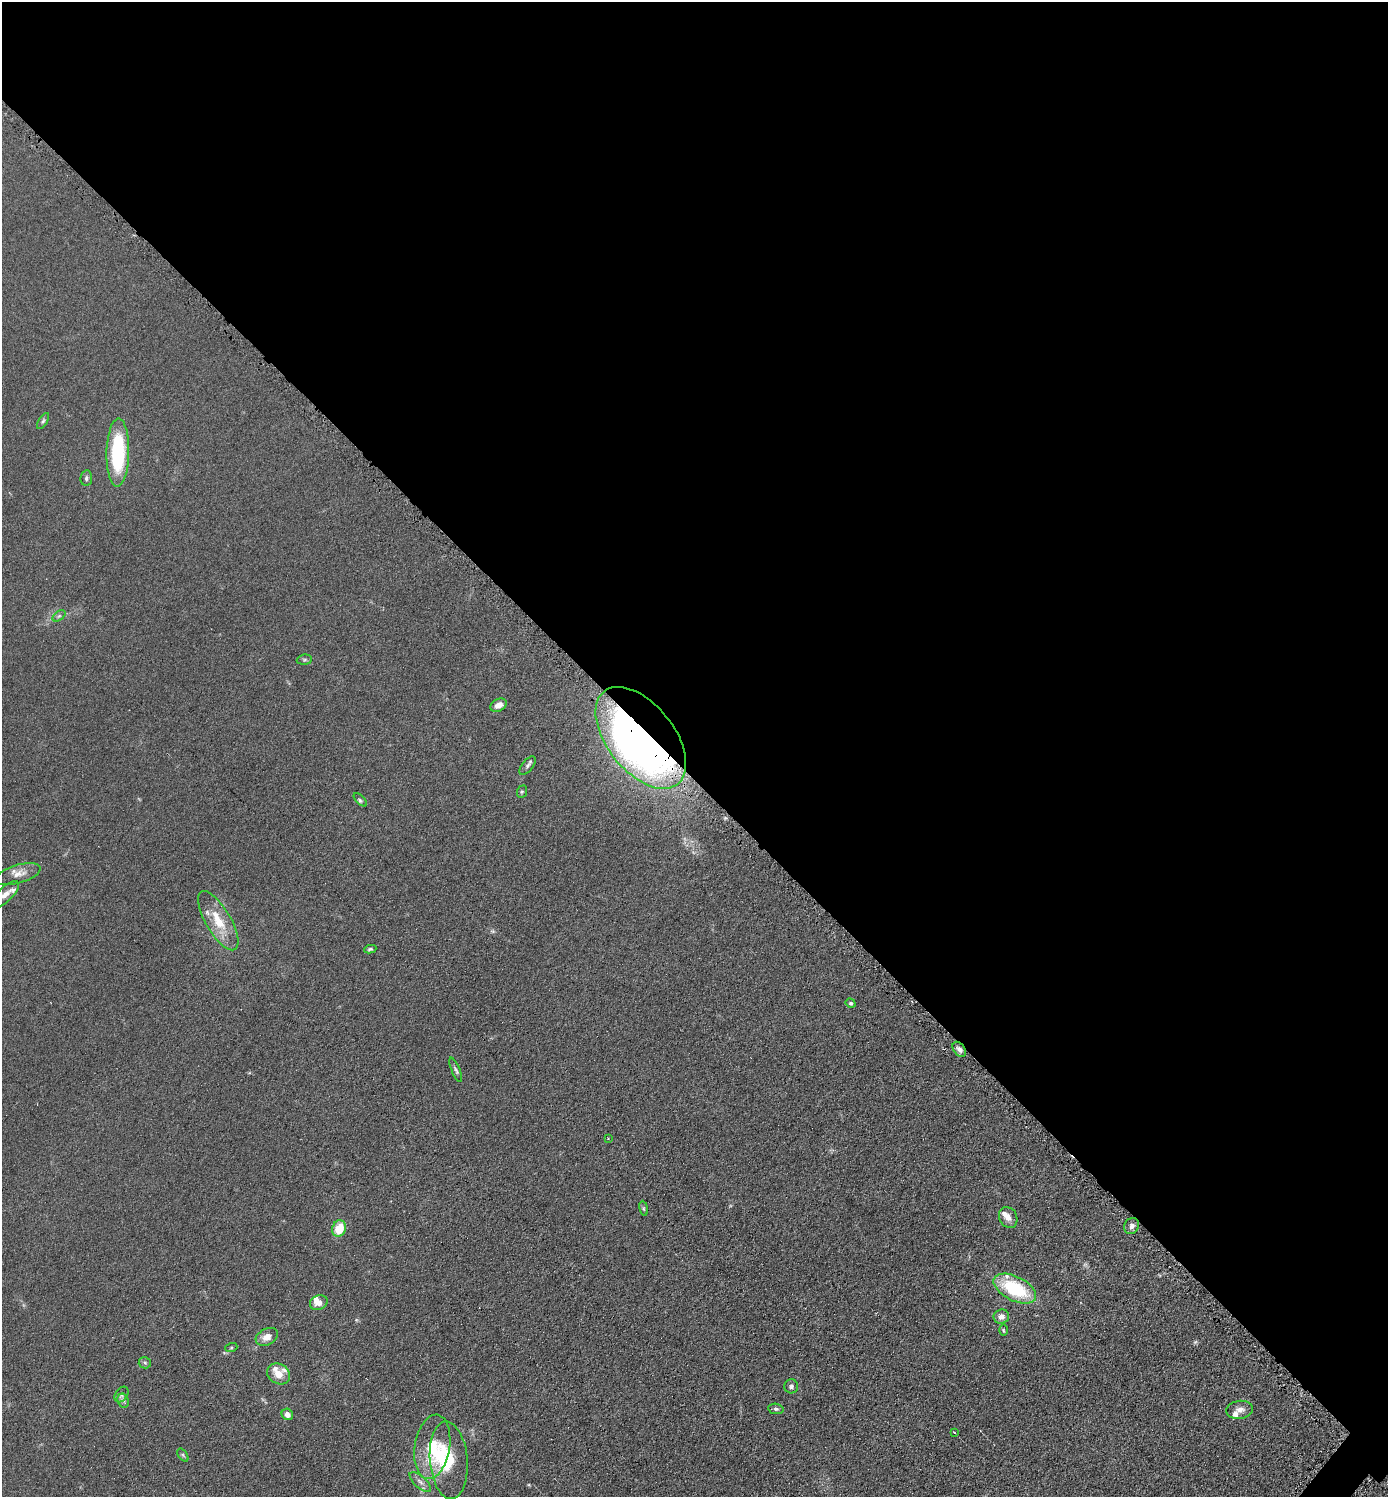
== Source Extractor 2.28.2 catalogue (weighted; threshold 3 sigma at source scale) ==
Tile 3 of 4 x 4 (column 3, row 1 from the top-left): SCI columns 2926-4311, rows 4491-5985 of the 5993 x 5990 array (HDU 1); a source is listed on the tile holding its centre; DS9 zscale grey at full resolution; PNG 1390 x 1499 px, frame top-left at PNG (2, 2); each listed source drawn as its Kron ellipse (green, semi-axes under 4 px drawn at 4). Shown black and unused: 52% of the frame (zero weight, under 4 of 8 exposures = <1% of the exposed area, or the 3 px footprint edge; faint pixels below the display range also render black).
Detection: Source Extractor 2.28.2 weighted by HDU 2 'WHT'; one run over the whole footprint, this tile lists its part. Background 0.0898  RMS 0.0077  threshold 0.0314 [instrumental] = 3 sigma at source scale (4.09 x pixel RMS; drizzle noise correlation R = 1.36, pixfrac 0.8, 0.05/0.05 arcsec/px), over >= 5 px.
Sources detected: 50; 2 inside a brighter object's white glare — neither listed nor drawn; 7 inside a brighter listed object's ellipse — not listed separately; the other 41 listed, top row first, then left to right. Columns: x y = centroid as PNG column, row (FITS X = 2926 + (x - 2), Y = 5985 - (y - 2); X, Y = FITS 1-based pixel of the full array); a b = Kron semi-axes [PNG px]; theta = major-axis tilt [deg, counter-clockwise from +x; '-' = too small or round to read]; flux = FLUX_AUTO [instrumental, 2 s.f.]
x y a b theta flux
43 421 9 4 58 1.4
118 452 34 11 89 61
86 478 8 6 81 1.6
59 616 7 4 36 1.4
304 660 8 5 6 1.3
498 705 8 6 30 4.7
641 738 59 33 -52 550
528 766 11 5 52 2
522 792 6 5 - 1.1
360 800 8 3 -45 1.1
17 874 23 9 16 6.6
5 895 18 7 43 5
218 921 33 12 -59 19
370 949 6 4 9 1.1
851 1003 5 4 - 1.1
959 1049 8 5 -52 2.7
456 1070 13 4 -68 1.7
608 1138 2 2 - 0.64
644 1208 7 4 -81 1.1
1008 1218 11 9 -64 4.8
1132 1226 8 7 - 3.3
339 1228 8 6 71 15
1015 1289 23 12 -27 47
319 1303 9 7 24 5.4
1001 1316 8 7 - 3.9
1003 1330 6 3 -89 0.83
267 1337 12 8 28 6.2
231 1348 6 4 19 0.97
145 1363 6 5 - 1.4
278 1374 12 10 -32 8.4
791 1386 7 7 - 2.1
121 1394 8 6 54 1.8
123 1401 7 5 -68 1.6
776 1409 8 5 -9 1.4
1240 1410 13 9 7 4.5
287 1414 6 5 - 3.9
954 1432 3 2 - 0.54
432 1447 32 17 81 31
183 1455 7 4 -54 1
449 1460 39 19 -85 27
420 1482 13 6 -42 3.3
Overlapping masked pixels (flux is a lower limit): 2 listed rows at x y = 641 738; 959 1049